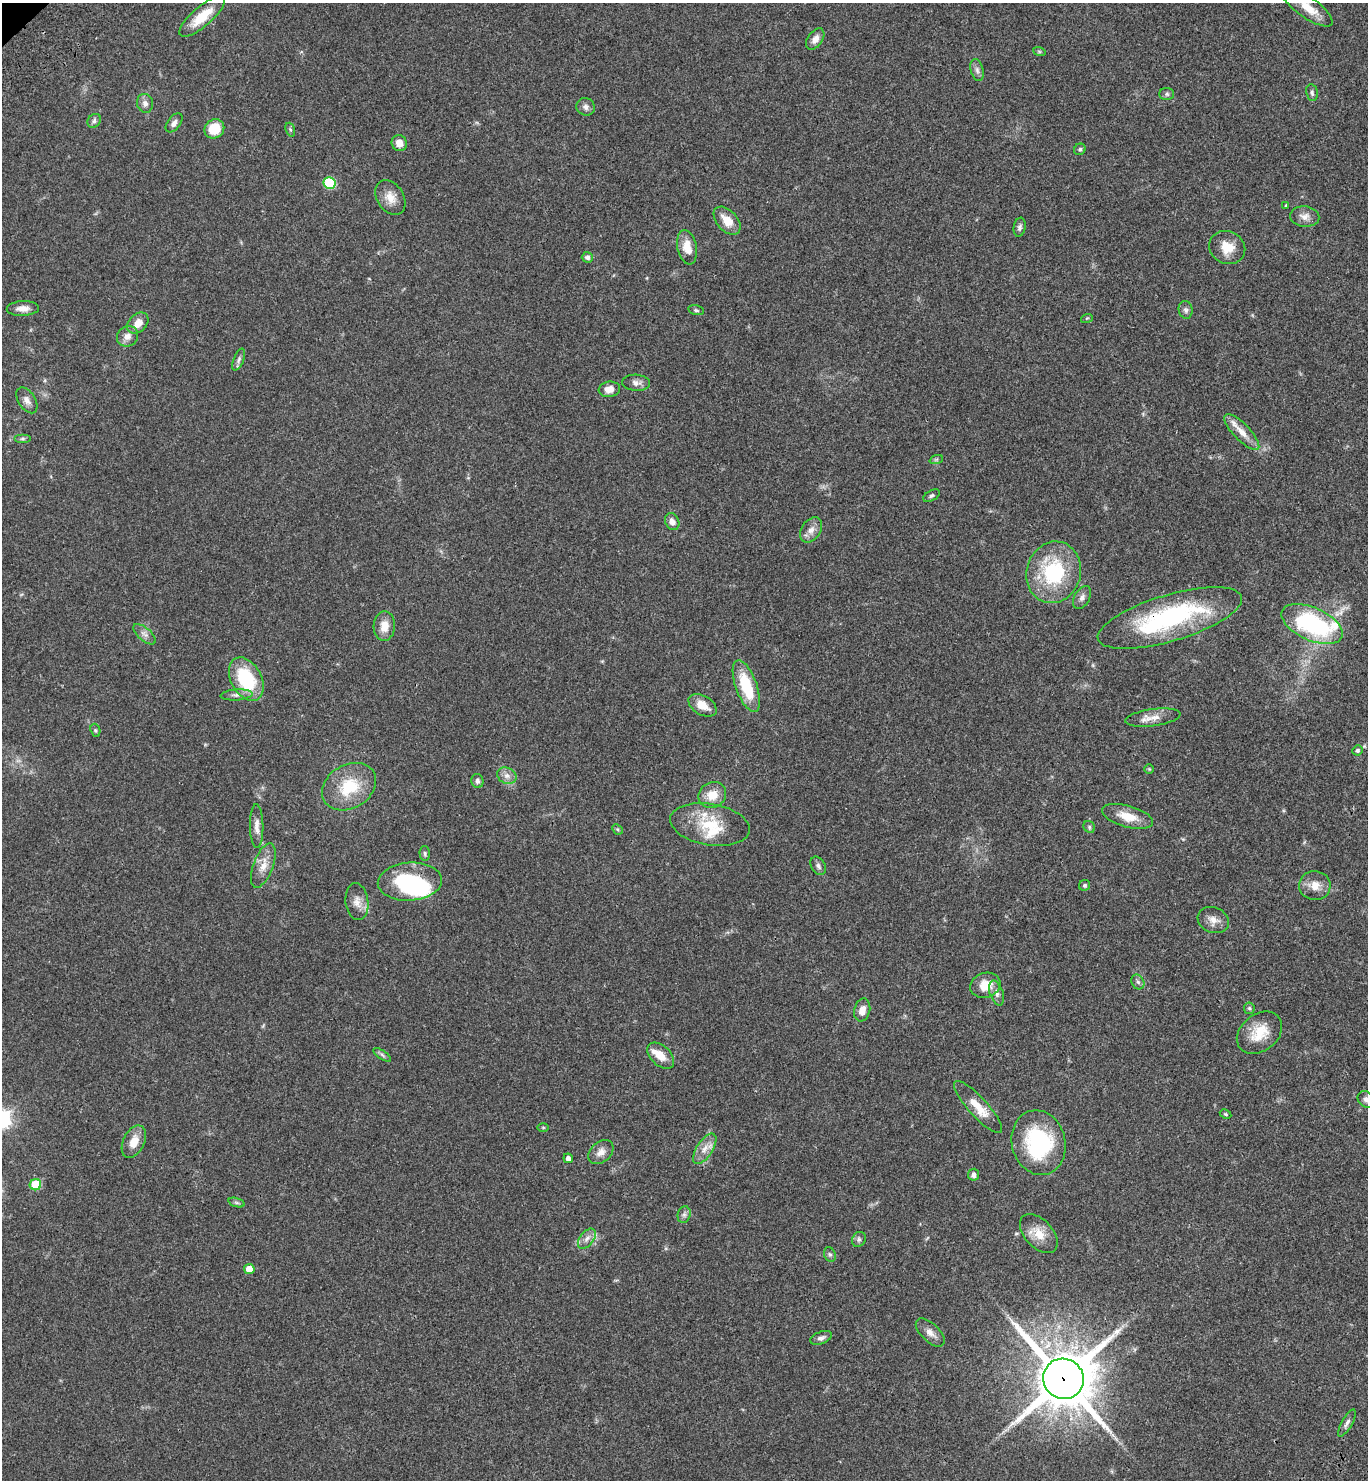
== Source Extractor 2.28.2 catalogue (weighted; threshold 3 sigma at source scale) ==
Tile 6 of 4 x 4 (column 2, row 2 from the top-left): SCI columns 1611-2976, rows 3058-4535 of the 6096 x 6112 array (HDU 1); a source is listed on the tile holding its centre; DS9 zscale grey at full resolution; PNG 1370 x 1482 px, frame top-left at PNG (2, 3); each listed source drawn as its Kron ellipse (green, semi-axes under 4 px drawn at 4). Shown black and unused: <1% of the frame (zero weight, under 3 of 4 exposures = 6% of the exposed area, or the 3 px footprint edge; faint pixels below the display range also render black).
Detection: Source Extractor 2.28.2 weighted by HDU 2 'WHT'; one run over the whole footprint, this tile lists its part. Background 0.047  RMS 0.0053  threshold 0.024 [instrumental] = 3 sigma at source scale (4.5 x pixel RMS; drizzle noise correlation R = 1.50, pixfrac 1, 0.05/0.05 arcsec/px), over >= 5 px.
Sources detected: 109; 2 inside a brighter object's white glare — neither listed nor drawn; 6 inside a brighter listed object's ellipse — not listed separately; the other 101 listed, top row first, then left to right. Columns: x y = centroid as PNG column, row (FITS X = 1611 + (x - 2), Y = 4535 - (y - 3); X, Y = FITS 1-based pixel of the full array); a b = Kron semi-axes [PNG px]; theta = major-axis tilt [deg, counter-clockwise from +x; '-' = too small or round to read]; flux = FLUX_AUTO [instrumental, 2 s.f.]
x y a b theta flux
1307 7 30 10 -35 9.3
202 17 28 10 40 13
815 39 12 7 54 3.6
1039 51 6 4 -19 0.69
977 70 11 6 -75 1.9
1312 93 8 6 -81 1.3
1167 94 7 6 - 1.1
145 103 9 8 - 2.6
586 107 9 8 - 2.1
94 121 7 6 - 1.3
174 123 11 6 53 2.3
214 129 10 9 - 12
290 130 7 4 -70 0.74
399 143 8 7 - 4.2
1080 149 6 5 - 0.98
330 183 6 6 - 32
390 198 19 13 -57 6.2
1286 205 4 3 - 0.59
1305 216 15 10 -4 3.8
727 221 16 10 -47 7.9
1020 227 9 6 79 1.6
687 247 17 9 -78 7.3
1227 247 18 16 -27 9
587 257 5 5 - 1.5
23 308 16 7 2 3.8
696 310 8 4 -14 0.93
1186 310 9 7 -78 1.6
1087 318 6 3 18 0.57
138 323 12 8 44 5.4
127 336 11 10 - 3.5
239 360 12 5 67 1.5
636 383 14 8 -4 2.7
609 389 11 7 7 3.8
27 400 14 8 -57 3
1242 432 23 8 -46 6.2
22 439 8 4 0 0.97
936 460 7 4 19 0.81
932 496 9 5 29 1.1
672 521 9 6 -62 2.8
811 530 14 9 56 4
1054 572 31 27 72 39
1082 597 12 7 60 2.3
1170 618 75 23 17 75
1312 624 33 16 -24 65
384 626 15 10 86 6.2
145 634 14 6 -40 2.5
246 679 23 15 -61 31
746 686 27 10 -70 21
236 695 16 5 4 2.4
703 705 15 9 -31 6.6
1153 718 28 8 8 5.5
95 730 7 4 -71 0.78
1357 750 5 5 - 1.2
1149 769 5 4 - 0.59
507 776 10 8 -24 2.9
477 781 7 6 - 1.7
349 787 29 21 31 22
712 795 14 12 29 8.1
1128 816 26 10 -15 9.6
710 825 40 20 -10 21
257 826 22 6 -89 4
1089 827 6 5 - 0.92
617 829 6 4 -44 0.69
425 853 7 5 -88 1
263 865 23 10 69 6.4
818 866 10 7 -61 1.7
410 882 32 19 4 43
1085 885 6 5 - 0.81
1315 886 16 14 -11 6
357 902 18 11 -83 4.8
1213 920 16 12 -21 4.6
1138 982 8 6 -62 1.4
985 985 15 12 19 8.4
997 993 13 6 -71 2.5
1249 1008 6 5 - 0.81
862 1010 11 8 75 4.3
1259 1033 25 18 39 12
382 1055 10 4 -34 1.2
661 1056 16 10 -44 6.9
1366 1099 9 7 -44 1.8
978 1107 34 9 -48 11
1226 1114 6 4 -27 0.72
543 1127 5 3 - 0.49
134 1142 17 10 64 7.1
1039 1143 33 26 -75 51
705 1149 17 8 57 4.8
601 1152 14 10 43 3.8
568 1158 5 4 - 1.9
973 1175 6 5 - 2
35 1185 6 5 - 20
236 1203 8 3 -19 0.97
684 1215 8 6 75 1.6
1039 1234 23 14 -47 9
587 1239 11 7 52 2.9
859 1239 8 6 60 1.3
830 1254 7 5 -67 1.2
249 1269 5 5 - 7.7
930 1333 18 9 -44 3.7
821 1338 11 6 20 1.9
1063 1379 20 20 - 3200
1347 1423 15 5 61 2
Overlapping masked pixels (flux is a lower limit): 2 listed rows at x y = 1170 618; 1063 1379
Isophote crosses this tile's border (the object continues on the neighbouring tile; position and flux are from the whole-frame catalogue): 2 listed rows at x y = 1307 7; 1366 1099